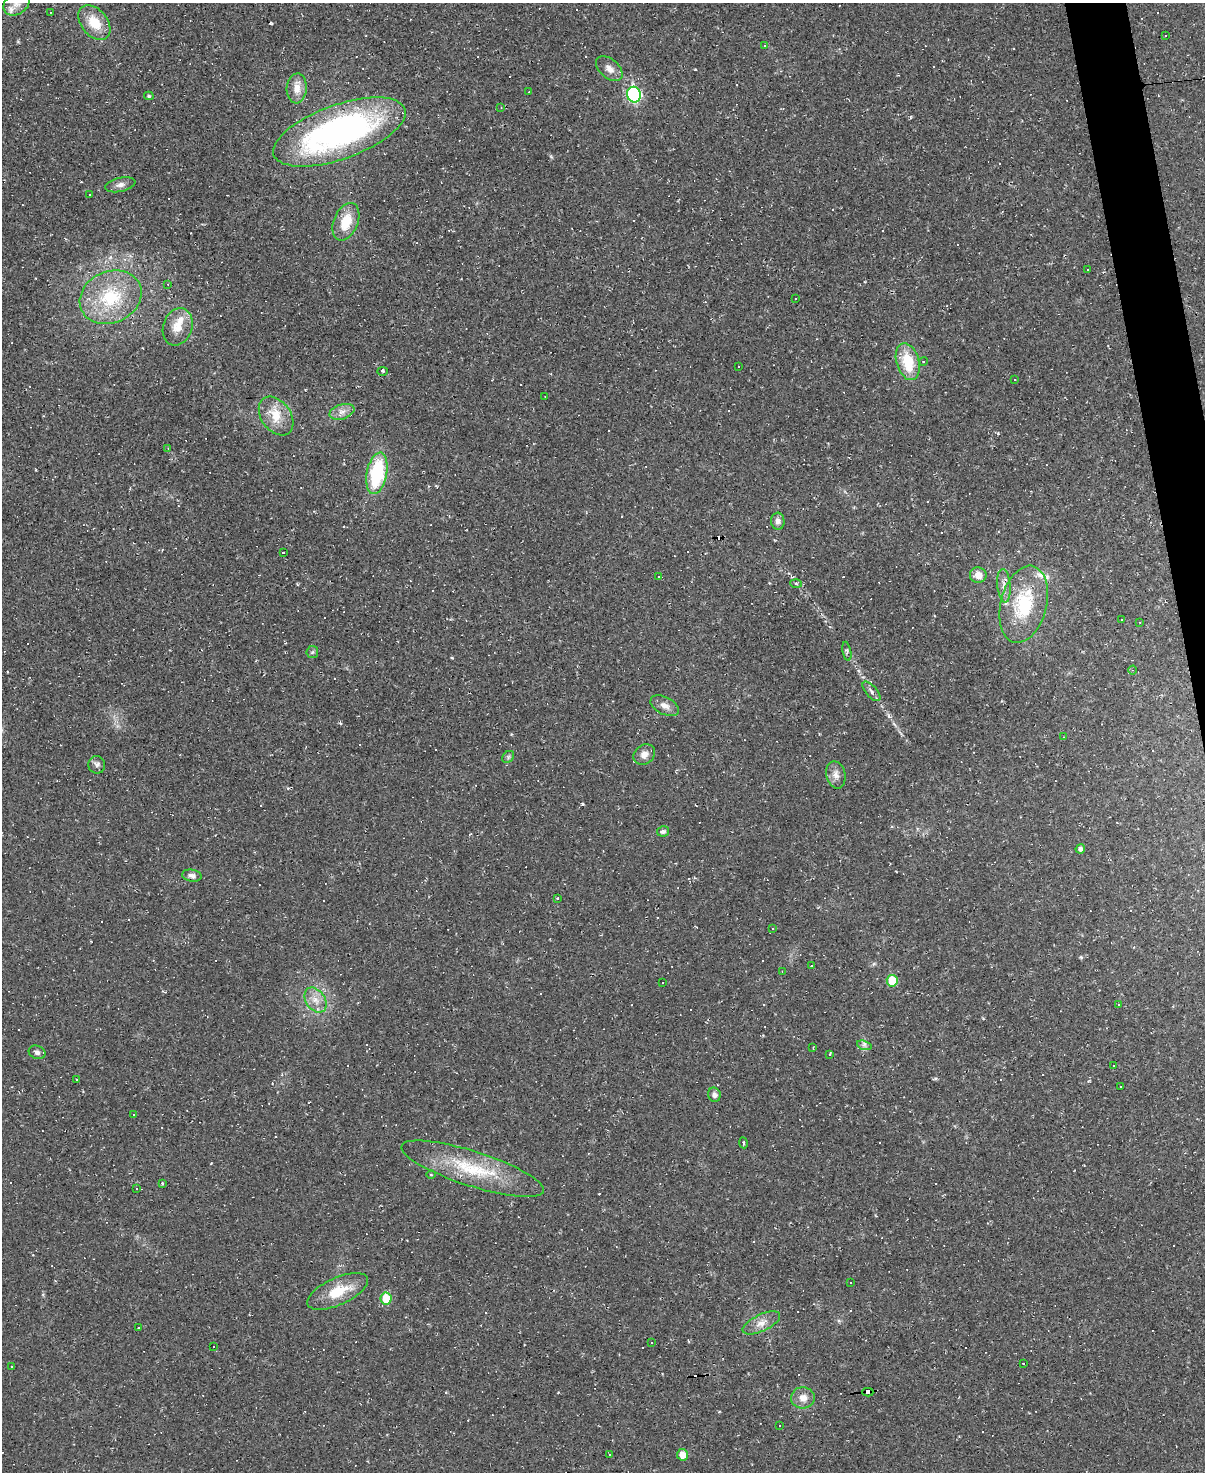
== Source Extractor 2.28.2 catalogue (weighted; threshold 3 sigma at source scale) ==
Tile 6 of 4 x 3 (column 2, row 2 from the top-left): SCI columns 1203-2405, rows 1604-3073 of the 4810 x 4788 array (HDU 1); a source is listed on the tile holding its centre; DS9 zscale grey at full resolution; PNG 1207 x 1474 px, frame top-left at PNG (2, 3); each listed source drawn as its Kron ellipse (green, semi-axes under 4 px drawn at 4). Shown black and unused: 2% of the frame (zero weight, under 2 of 3 exposures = <1% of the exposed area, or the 3 px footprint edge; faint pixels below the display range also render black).
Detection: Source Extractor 2.28.2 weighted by HDU 2 'WHT'; one run over the whole footprint, this tile lists its part. Background 0.0349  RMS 0.0063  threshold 0.0284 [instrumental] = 3 sigma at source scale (4.5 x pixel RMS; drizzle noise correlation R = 1.50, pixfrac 1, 0.05/0.05 arcsec/px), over >= 5 px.
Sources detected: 185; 91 cosmic-ray / hot-pixel residue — neither listed nor drawn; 6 inside a brighter listed object's ellipse — not listed separately; the other 88 listed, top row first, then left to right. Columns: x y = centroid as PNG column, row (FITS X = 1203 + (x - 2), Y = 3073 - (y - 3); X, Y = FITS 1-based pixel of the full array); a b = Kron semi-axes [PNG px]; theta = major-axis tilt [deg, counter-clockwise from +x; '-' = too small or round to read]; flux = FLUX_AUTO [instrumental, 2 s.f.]
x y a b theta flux
17 4 14 10 36 5.5
50 12 3 2 - 0.49
94 23 20 13 -50 14
1166 36 3 3 - 6.1
765 45 3 3 - 2
609 69 15 9 -41 4.7
297 88 15 10 86 6.9
529 92 3 2 - 0.4
634 95 8 7 - 82
149 96 5 4 - 1
501 107 3 3 - 0.58
339 132 69 27 19 200
120 185 15 7 13 3.1
90 195 3 3 - 2.4
346 222 20 12 67 15
1087 270 2 2 - 0.46
168 284 4 3 - 0.64
111 297 32 25 25 38
795 298 2 2 - 0.52
178 327 19 14 71 9.8
923 361 4 3 - 0.69
908 362 19 11 -73 21
738 367 3 3 - 1.1
383 371 5 3 - 0.82
1015 380 3 3 - 0.53
545 397 3 2 - 0.35
342 412 13 7 18 4.1
276 416 21 14 -54 13
168 448 3 3 - 0.48
377 473 21 10 79 46
778 521 8 6 -85 3
283 552 3 2 - 0.66
978 575 8 7 - 6.5
659 576 3 2 - 0.54
796 583 6 4 -2 0.9
1004 586 17 6 -85 4.4
1024 604 39 23 76 41
1121 620 2 2 - 0.55
1140 623 3 3 - 0.57
847 651 10 3 -79 1.2
312 652 6 5 - 1.1
1133 670 4 3 - 0.56
871 691 12 5 -49 2.2
665 706 15 8 -27 4.5
1063 737 3 2 - 0.43
644 755 11 9 37 4.2
508 757 7 5 49 1.2
97 765 9 8 - 2.5
836 775 14 9 -77 4.3
663 831 6 5 - 1.8
1080 849 5 4 - 2.2
192 876 10 6 -11 2.9
558 898 3 2 - 0.8
772 929 3 3 - 0.58
811 966 2 2 - 0.57
782 971 3 2 - 0.58
892 981 6 5 - 18
662 982 3 2 - 0.75
315 1000 14 9 -55 6.5
1118 1005 3 3 - 2.8
864 1045 7 4 -17 1.7
813 1048 3 2 - 0.6
37 1052 8 6 -23 2.2
830 1054 4 3 - 1.6
1113 1065 3 2 - 0.68
76 1079 3 2 - 0.38
1120 1087 3 2 - 0.7
714 1095 7 6 - 2.6
134 1114 3 2 - 0.89
743 1143 5 3 - 0.86
473 1169 75 17 -18 40
431 1174 4 3 - 0.59
162 1183 3 3 - 0.66
136 1189 3 3 - 0.89
850 1283 3 2 - 0.71
338 1291 33 13 24 19
386 1298 6 5 - 16
761 1323 20 8 25 5.7
138 1328 3 3 - 1
652 1343 2 2 - 0.5
213 1347 3 3 - 4.2
1023 1363 2 2 - 0.49
12 1367 2 2 - 0.57
868 1392 5 3 - 63
803 1398 12 10 3 5.6
779 1425 3 3 - 1
609 1454 3 2 - 0.41
682 1455 6 5 - 6.6
Overlapping masked pixels (flux is a lower limit): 1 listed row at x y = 868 1392
Isophote crosses this tile's border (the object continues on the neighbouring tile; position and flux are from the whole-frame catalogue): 1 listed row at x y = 17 4
Unlisted compact peaks at least as high as the median listed source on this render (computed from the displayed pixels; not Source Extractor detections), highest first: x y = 582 804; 998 433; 452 658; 1081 957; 695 69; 340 723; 889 716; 551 157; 863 677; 983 1018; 839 1321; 211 1163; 18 42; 936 1078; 894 724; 511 734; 558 1392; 43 1295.